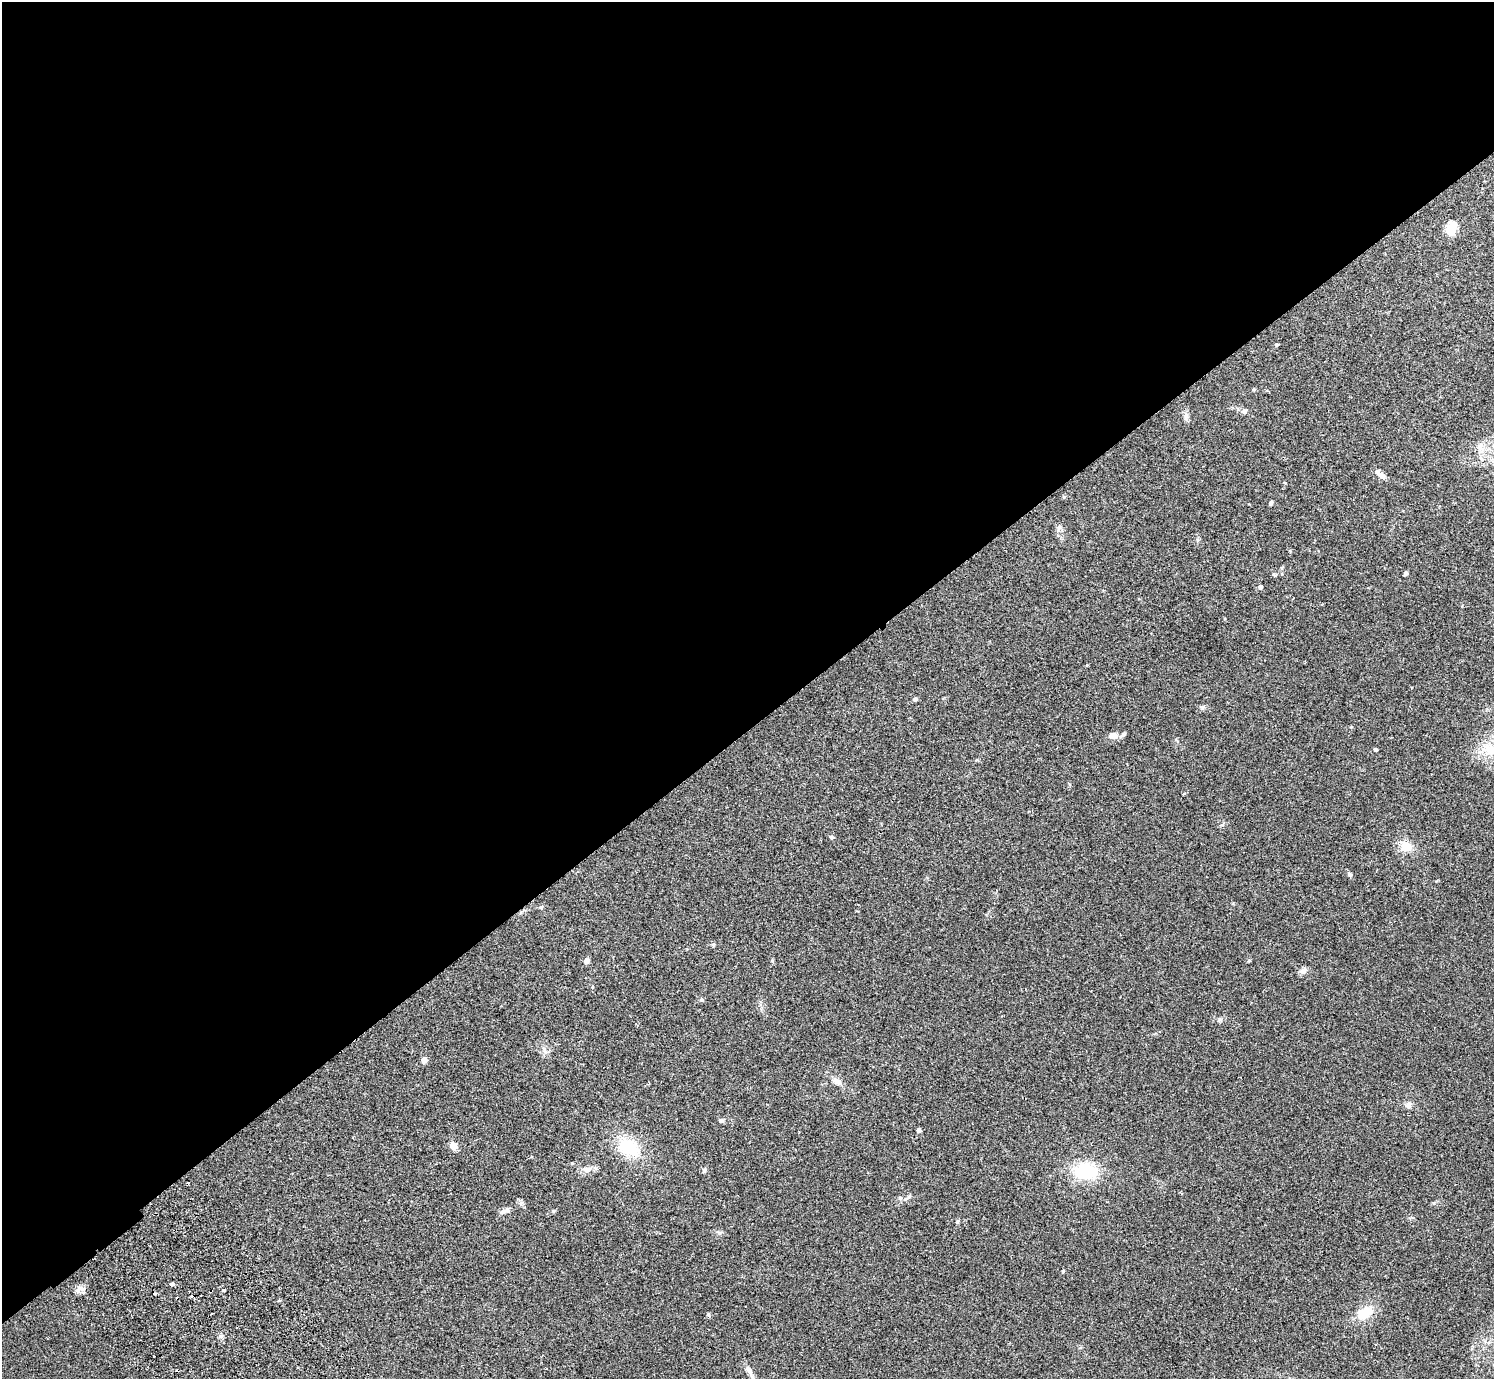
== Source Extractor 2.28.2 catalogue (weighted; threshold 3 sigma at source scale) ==
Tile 2 of 4 x 4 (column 2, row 1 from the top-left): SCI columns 1539-3030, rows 4333-5709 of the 6062 x 6050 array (HDU 1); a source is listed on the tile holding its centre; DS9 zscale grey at full resolution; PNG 1496 x 1381 px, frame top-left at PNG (2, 2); no overlay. Shown black and unused: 53% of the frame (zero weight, under 2 of 3 exposures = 3% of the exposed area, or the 3 px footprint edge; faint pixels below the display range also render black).
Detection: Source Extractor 2.28.2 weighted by HDU 2 'WHT'; one run over the whole footprint, this tile lists its part. Background 0.0986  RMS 0.009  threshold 0.0404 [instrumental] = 3 sigma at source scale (4.5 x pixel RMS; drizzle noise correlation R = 1.50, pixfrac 1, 0.05/0.05 arcsec/px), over >= 5 px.
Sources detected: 53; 4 cosmic-ray / hot-pixel residue — not listed; the other 49 listed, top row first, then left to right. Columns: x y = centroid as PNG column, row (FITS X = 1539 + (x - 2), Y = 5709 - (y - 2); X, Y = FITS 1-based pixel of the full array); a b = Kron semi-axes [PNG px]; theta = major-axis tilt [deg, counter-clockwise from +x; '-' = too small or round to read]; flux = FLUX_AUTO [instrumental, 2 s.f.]
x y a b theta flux
1451 229 16 11 61 12
1276 344 4 4 - 1
1253 389 5 3 - 0.77
1244 411 7 7 - 2.5
1186 416 13 6 89 3.4
1481 449 12 5 -22 4.4
1381 474 15 6 -38 5.2
1270 503 5 4 - 1.8
1059 528 8 6 71 2.3
1406 573 4 4 - 1.9
1260 587 5 4 - 2.7
915 699 5 5 - 1.5
1202 707 6 5 - 1.6
1113 735 12 9 -8 5.2
1375 749 4 3 - 2.3
1489 749 22 18 -17 20
1184 794 5 3 - 0.94
831 837 6 4 -26 1.4
1406 847 16 12 -17 11
1350 874 6 6 - 1.4
541 907 6 5 - 1.3
713 945 5 4 - 1
587 960 7 5 46 3.6
1303 971 9 7 13 3.5
702 1000 6 6 - 1.4
1220 1019 6 6 - 1.5
424 1060 6 6 - 4.7
838 1082 9 8 - 3.7
1408 1105 8 8 - 3.7
721 1120 6 5 - 2
919 1130 6 5 - 1.7
453 1146 10 8 -61 5.2
629 1147 24 17 -32 37
572 1163 4 4 - 0.74
587 1169 11 7 1 4.9
704 1170 6 5 - 1.8
1085 1171 21 14 -6 47
909 1196 6 4 19 1.3
900 1198 6 6 - 1.7
505 1211 17 6 25 4
957 1222 5 5 - 1
1063 1271 4 3 - 0.81
172 1284 5 3 - 6
82 1289 10 6 -17 3.7
224 1290 4 3 - 1.6
280 1300 4 3 - 1.2
1365 1313 16 11 31 20
212 1314 3 2 - 1.4
749 1370 15 7 -55 4.5
Isophote crosses this tile's border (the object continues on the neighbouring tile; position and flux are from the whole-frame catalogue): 1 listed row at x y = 1489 749
Unlisted compact peaks at least as high as the median listed source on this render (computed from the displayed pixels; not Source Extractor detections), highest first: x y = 1249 960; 1222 825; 772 961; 220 1336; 1434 1203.